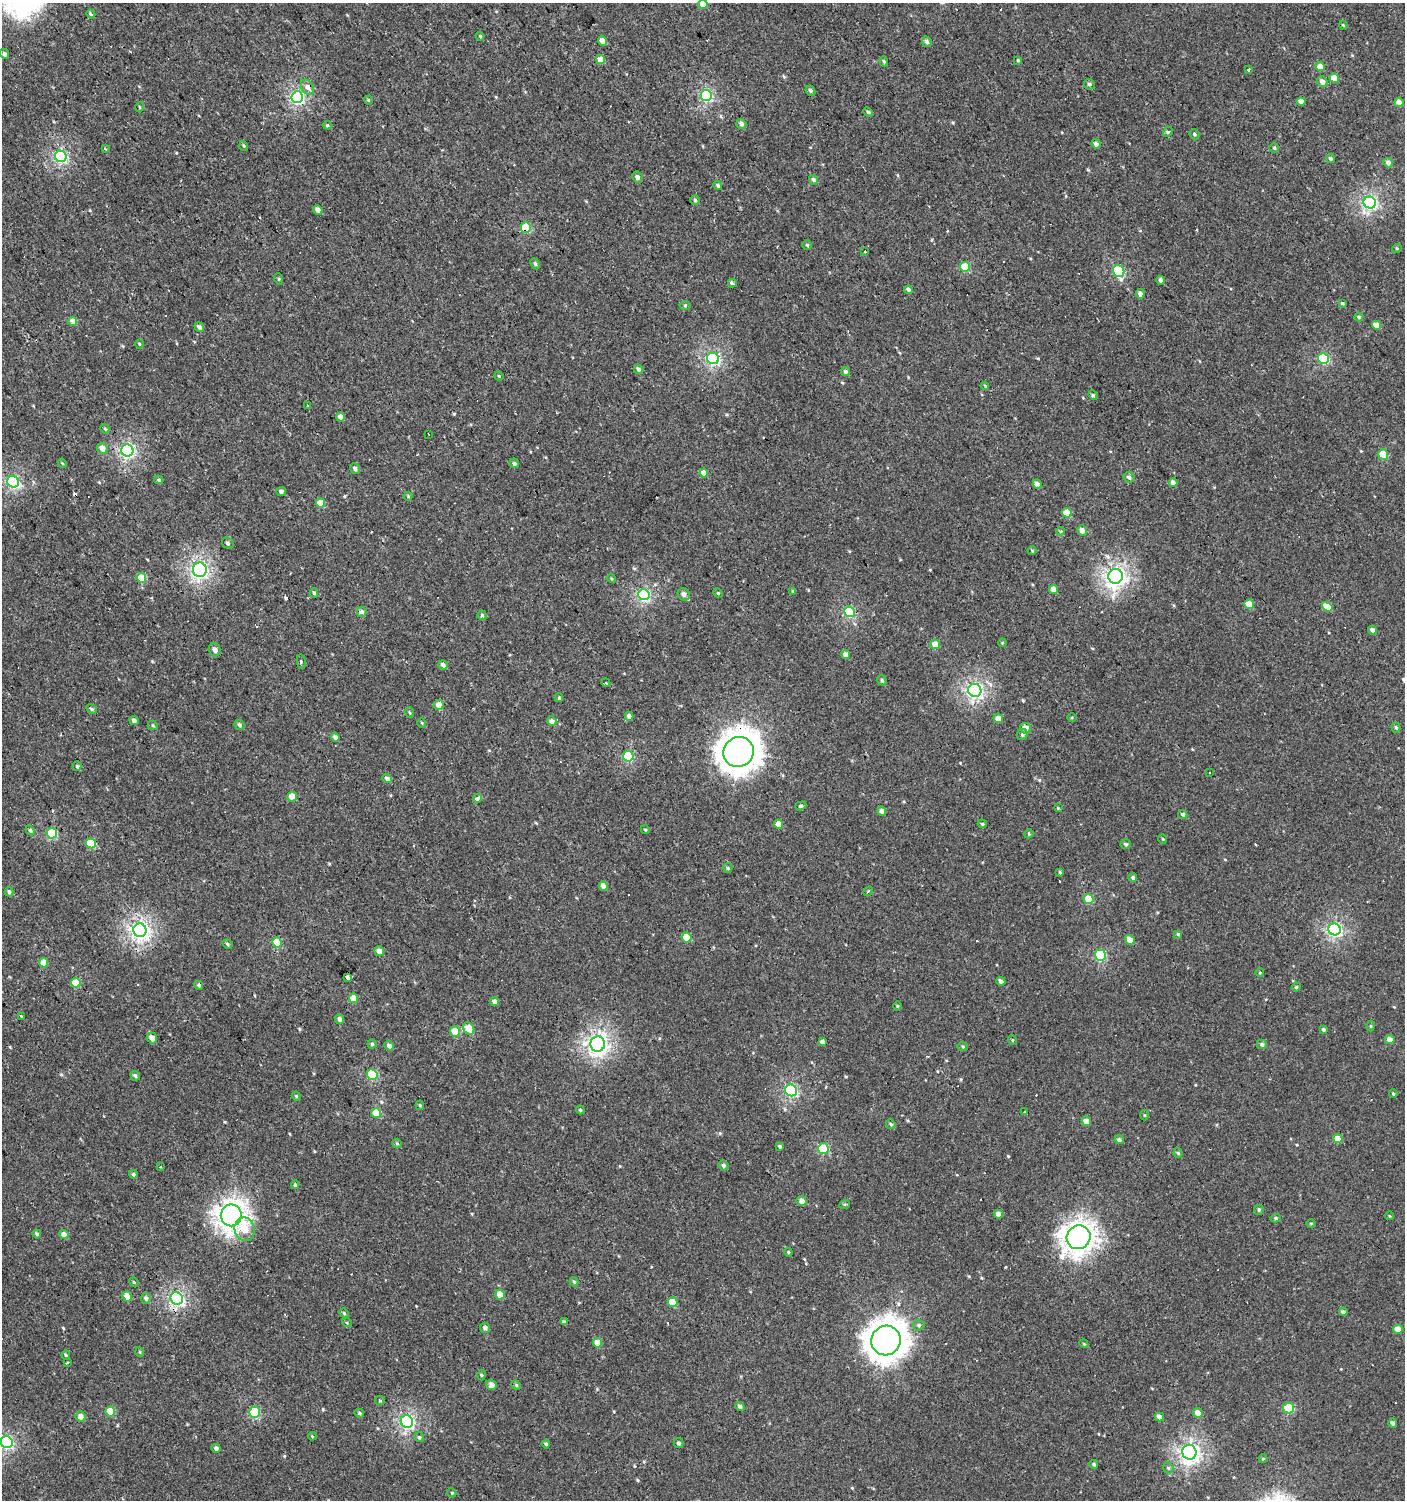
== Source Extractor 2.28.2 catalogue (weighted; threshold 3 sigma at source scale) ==
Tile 11 of 4 x 4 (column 3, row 3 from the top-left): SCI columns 3007-4409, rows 1499-2996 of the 5947 x 5993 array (HDU 1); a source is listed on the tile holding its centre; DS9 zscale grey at full resolution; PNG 1407 x 1502 px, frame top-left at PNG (2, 3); each listed source drawn as its Kron ellipse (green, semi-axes under 4 px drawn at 4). Shown black and unused: <1% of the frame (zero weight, under 2 of 3 exposures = <1% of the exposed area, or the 3 px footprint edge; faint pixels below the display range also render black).
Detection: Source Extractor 2.28.2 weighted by HDU 2 'WHT'; one run over the whole footprint, this tile lists its part. Background 7.41e-04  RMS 0.0043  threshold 0.0193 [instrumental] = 3 sigma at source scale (4.5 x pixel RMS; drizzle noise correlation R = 1.50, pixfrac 1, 0.0396/0.0396 arcsec/px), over >= 5 px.
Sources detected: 286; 13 cosmic-ray / hot-pixel residue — neither listed nor drawn; the other 273 listed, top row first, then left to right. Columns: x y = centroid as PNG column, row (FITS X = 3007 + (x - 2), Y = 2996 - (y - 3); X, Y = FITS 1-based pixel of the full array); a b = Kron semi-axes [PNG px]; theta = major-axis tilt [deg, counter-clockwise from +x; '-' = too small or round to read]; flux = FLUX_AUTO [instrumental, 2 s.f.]
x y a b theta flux
703 4 5 4 - 4.1
91 14 4 3 - 0.73
1343 25 4 4 - 0.46
480 36 4 4 - 0.5
603 41 5 4 - 3.2
927 42 5 4 - 1.1
4 54 5 4 - 1
601 60 4 4 - 5.2
1018 60 4 4 - 0.5
884 61 5 4 - 0.49
1320 67 5 4 - 3.7
1248 70 3 2 - 0.37
1334 78 5 4 - 5.3
1322 82 5 5 - 2
1089 84 5 5 - 0.98
307 87 8 6 -56 1.7
810 91 5 4 - 0.81
706 95 5 5 - 45
297 97 6 5 - 63
368 100 4 4 - 0.52
1301 101 4 4 - 2
1399 102 5 4 - 2.8
139 107 5 3 - 0.41
868 112 5 4 - 0.69
741 124 5 5 - 1.4
327 125 4 4 - 0.51
1168 132 5 4 - 0.53
1194 134 5 4 - 0.72
1096 144 4 4 - 1.7
244 146 5 3 - 0.4
1274 148 5 4 - 0.57
105 149 3 2 - 0.76
61 156 6 5 - 52
1331 159 4 4 - 0.74
1388 163 5 4 - 1.5
637 177 6 5 - 1.5
814 180 5 4 - 0.98
718 186 4 3 - 0.66
695 200 4 4 - 0.65
1370 203 6 5 - 70
318 210 5 4 - 2.3
526 227 5 5 - 16
807 245 5 5 - 0.58
1397 248 5 3 - 0.36
865 251 3 3 - 1.1
535 264 6 4 -62 0.61
965 267 5 5 - 12
1119 271 6 5 - 24
279 279 6 3 -72 0.45
1161 280 4 4 - 1.2
732 283 4 3 - 0.91
908 290 4 4 - 0.99
1140 294 4 4 - 2
1342 303 3 3 - 0.56
685 306 5 3 - 0.47
1359 317 4 4 - 0.51
73 322 4 4 - 4
1377 325 4 4 - 4.3
199 327 5 4 - 1.3
139 344 5 3 - 0.37
713 358 6 5 - 56
1323 359 5 5 - 26
639 369 5 4 - 1.3
845 372 5 4 - 0.99
499 376 4 3 - 0.46
985 386 4 3 - 0.37
1093 395 5 4 - 0.62
308 405 3 3 - 0.77
340 417 4 4 - 2.3
105 429 5 4 - 0.44
428 434 3 2 - 0.29
102 448 5 5 - 2.8
127 450 6 6 - 63
1383 454 5 4 - 10
62 463 5 3 - 0.44
514 463 5 4 - 0.8
355 468 5 4 - 1.3
704 473 4 4 - 5
1129 477 6 5 - 1.1
159 480 4 3 - 0.66
13 482 6 5 - 46
1173 483 4 4 - 1.9
1037 484 5 4 - 1.6
281 492 4 4 - 0.94
408 496 4 4 - 0.41
320 503 4 4 - 6.8
1067 513 5 4 - 7.9
1082 530 5 5 - 2.4
1060 531 4 3 - 0.5
228 543 6 5 - 0.83
1032 551 4 4 - 0.45
200 570 7 7 - 73
1116 576 7 7 - 140
141 578 5 4 - 7.8
611 578 5 3 - 0.47
1054 590 4 4 - 4.5
793 591 3 3 - 0.61
314 593 5 4 - 0.58
718 593 5 3 - 0.41
644 594 6 5 - 45
684 594 6 5 - 1.8
1249 604 5 4 - 7.9
1327 607 5 4 - 5.6
362 612 5 5 - 1.3
849 612 5 5 - 28
482 615 4 4 - 0.65
1373 630 4 4 - 1.8
1002 643 4 3 - 0.4
935 644 5 4 - 5.3
215 650 6 6 - 1.6
846 655 4 4 - 2.1
301 662 7 3 -79 0.84
443 665 5 4 - 1.3
882 680 5 4 - 0.68
606 683 4 3 - 0.65
975 690 7 6 - 86
559 698 4 3 - 2.5
439 705 5 5 - 3.1
92 709 6 4 -28 0.59
410 712 5 3 - 0.58
629 716 4 4 - 1.8
998 718 5 4 - 2.3
1072 718 4 3 - 0.39
134 721 5 4 - 1.3
552 721 5 4 - 2
422 723 5 3 - 0.31
239 725 5 5 - 0.83
153 726 5 3 - 0.39
1025 728 5 5 - 3.2
1396 728 5 4 - 0.75
1022 735 6 5 - 0.85
335 737 4 4 - 1.7
739 752 15 15 - 630
628 756 5 5 - 25
77 766 5 3 - 0.73
1210 773 2 2 - 0.4
387 779 5 4 - 1.8
292 797 5 4 - 4.3
477 798 4 3 - 4.4
801 806 6 4 19 0.69
1058 808 3 3 - 0.31
882 811 4 4 - 1.7
1183 814 5 4 - 1.1
779 824 5 4 - 4.8
982 824 4 4 - 0.49
30 830 5 4 - 0.68
645 830 4 4 - 0.41
52 833 5 5 - 21
1029 834 5 4 - 0.5
1163 839 5 3 - 0.36
91 843 5 5 - 14
1126 844 5 5 - 0.83
728 868 5 4 - 0.51
1060 872 3 3 - 0.44
1133 878 4 4 - 0.74
603 886 4 4 - 3.3
868 891 5 2 - 0.47
9 892 4 4 - 0.89
1089 899 5 4 - 11
1335 929 6 6 - 65
140 930 7 6 - 110
1178 934 4 4 - 0.52
687 938 5 4 - 8.2
1130 940 5 4 - 3.5
277 942 5 4 - 11
227 944 5 4 - 0.63
379 951 5 4 - 2.9
1100 955 5 5 - 27
44 963 5 4 - 4.8
1260 973 4 3 - 0.35
348 977 4 3 - 74
1001 981 4 4 - 1.4
76 983 5 4 - 8.5
199 985 4 4 - 0.74
1296 987 4 4 - 0.56
353 998 4 4 - 5.1
494 1001 5 4 - 1.6
898 1006 4 3 - 0.4
21 1016 4 4 - 0.35
339 1019 5 4 - 1.3
1371 1026 5 3 - 0.41
469 1028 7 5 -54 7.1
1324 1030 4 4 - 0.72
455 1031 5 5 - 6.4
152 1038 6 5 - 2.7
1012 1040 5 3 - 0.34
1390 1040 5 4 - 2.6
822 1042 4 4 - 1.3
372 1044 4 4 - 0.69
598 1044 7 7 - 130
1262 1044 5 4 - 1
389 1046 5 4 - 1.6
963 1047 5 4 - 0.57
372 1074 5 5 - 21
135 1076 5 4 - 0.75
791 1090 6 5 - 46
1393 1094 4 3 - 0.48
296 1096 5 3 - 0.43
420 1105 5 4 - 0.57
580 1110 4 4 - 0.51
1025 1112 3 2 - 0.9
376 1113 5 4 - 7.5
1144 1115 5 3 - 0.4
1086 1121 5 4 - 3
891 1124 5 4 - 0.71
1338 1139 5 4 - 5.6
1119 1140 4 4 - 1.1
397 1143 5 4 - 0.5
780 1147 4 3 - 0.72
823 1148 6 5 - 22
1178 1153 5 4 - 0.65
723 1165 5 4 - 0.97
161 1167 3 2 - 0.84
133 1174 4 4 - 0.88
295 1185 4 3 - 0.59
802 1201 5 5 - 2.3
845 1204 5 3 - 0.44
1259 1210 5 5 - 0.72
998 1214 4 4 - 2.3
231 1215 11 10 - 250
1390 1216 4 3 - 0.33
1276 1218 5 4 - 0.76
1311 1223 5 3 - 0.34
245 1229 12 10 -77 6.6
37 1234 4 4 - 0.82
64 1235 4 4 - 2.6
1079 1237 12 11 - 300
788 1252 4 4 - 0.44
134 1282 5 4 - 0.48
574 1282 5 4 - 0.61
500 1295 5 4 - 6
127 1296 5 4 - 3.8
146 1298 5 4 - 1.1
177 1298 6 6 - 71
673 1302 5 4 - 7
1343 1312 4 4 - 1.1
344 1313 5 4 - 0.55
564 1322 4 3 - 1.2
347 1323 5 3 - 0.39
919 1325 5 5 - 0.76
485 1328 5 5 - 1.3
1398 1329 5 4 - 4.4
886 1341 15 14 - 570
598 1343 5 4 - 5.2
1084 1344 4 3 - 0.41
140 1352 5 3 - 0.37
66 1355 4 4 - 0.44
67 1363 3 3 - 1.1
481 1375 5 3 - 0.45
492 1385 5 5 - 2.3
516 1385 5 4 - 0.58
380 1401 5 4 - 0.49
740 1406 5 4 - 1.2
1289 1408 5 5 - 19
110 1411 5 4 - 6.7
254 1412 5 5 - 23
359 1413 5 4 - 0.73
1198 1413 5 5 - 2.6
81 1417 5 5 - 2.6
1159 1417 5 4 - 2.2
407 1422 6 6 - 64
1393 1423 5 4 - 1.2
312 1436 4 3 - 0.39
419 1437 5 5 - 0.66
7 1442 6 5 - 51
679 1443 5 5 - 0.86
546 1444 4 4 - 0.57
216 1448 4 4 - 1.3
1189 1452 7 7 - 120
1263 1459 4 4 - 0.44
1094 1464 4 4 - 0.81
1168 1468 6 5 - 0.73
452 1493 4 3 - 0.42
Overlapping masked pixels (flux is a lower limit): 3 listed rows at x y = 526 227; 739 752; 44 963
Isophote crosses this tile's border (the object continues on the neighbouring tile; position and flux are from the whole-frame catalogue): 2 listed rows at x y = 703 4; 7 1442